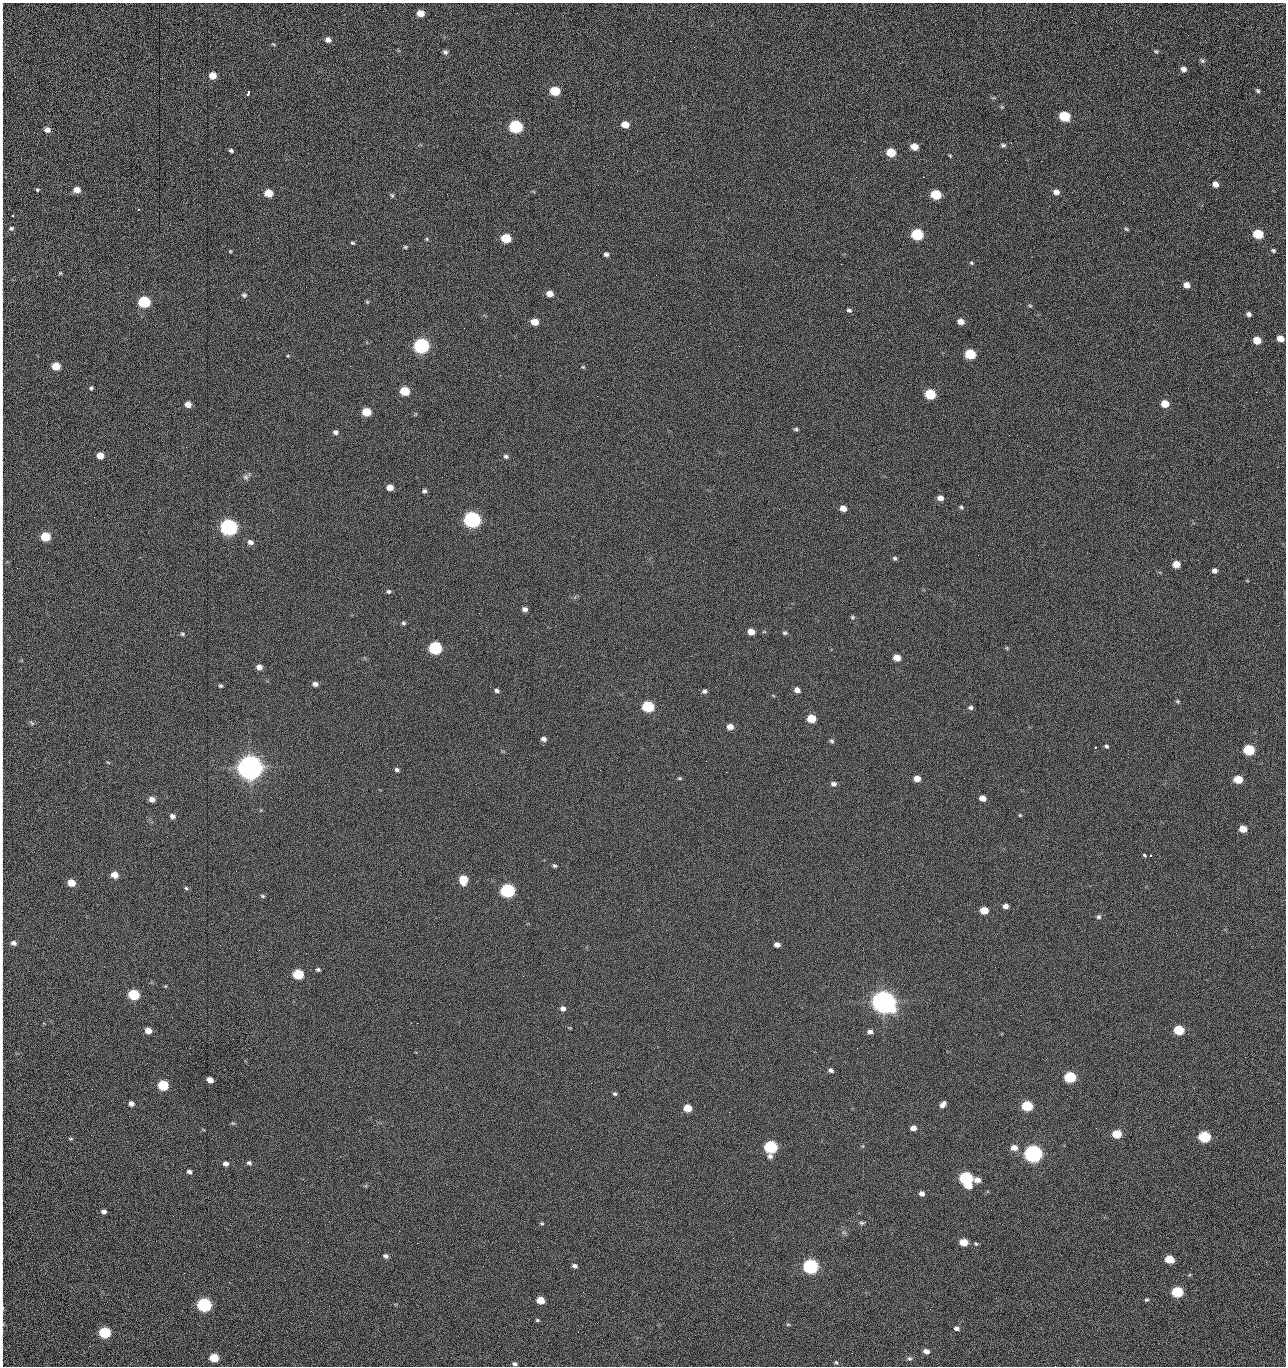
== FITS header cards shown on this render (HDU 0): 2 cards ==
NAXIS1  =                 1284 /fastest changing axis
NAXIS2  =                 1364 /next to fastest changing axis

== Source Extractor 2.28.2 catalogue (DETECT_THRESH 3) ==
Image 1284 x 1364 px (HDU 0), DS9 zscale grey, 1 PNG px = 1 image px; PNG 1288 x 1368 px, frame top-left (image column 1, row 1364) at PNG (2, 3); no overlay
Background 151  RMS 15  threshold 45.1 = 3 sigma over >= 5 px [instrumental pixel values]
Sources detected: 255; all 255 listed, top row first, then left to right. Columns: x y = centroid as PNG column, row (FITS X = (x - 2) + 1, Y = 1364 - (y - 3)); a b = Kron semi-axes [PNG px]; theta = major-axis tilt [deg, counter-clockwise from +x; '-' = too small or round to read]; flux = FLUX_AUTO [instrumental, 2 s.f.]
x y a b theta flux
420 13 6 5 - 1.2e+04
2 16 17 2 90 3.2e+03
1188 35 2 2 - 9.5e+02
328 40 6 6 - 4.7e+03
670 41 2 2 - 1.5e+03
273 44 6 3 -35 9.6e+02
1156 51 7 5 -47 1.6e+03
445 52 7 6 - 2.9e+03
2 55 17 2 90 3.7e+03
1202 61 8 5 -48 2.1e+03
1183 69 6 6 - 4.5e+03
212 75 6 5 - 1.3e+04
555 91 7 6 - 4.1e+04
1258 91 5 4 - 1.9e+03
248 92 5 3 - 3.1e+03
993 98 6 3 18 1.3e+03
1002 107 5 5 - 1.4e+03
1065 116 7 6 - 5.9e+04
2 118 20 2 90 3.6e+03
1179 122 2 2 - 8.0e+02
625 124 6 5 - 1.4e+04
516 126 7 6 - 1.6e+05
47 130 6 5 - 4.9e+03
1003 145 7 5 -2 2.1e+03
914 146 6 5 - 1.2e+04
231 151 6 5 - 2.1e+03
891 152 6 6 - 2.8e+04
950 156 4 3 - 1.1e+03
2 158 13 2 90 2.5e+03
1005 160 3 2 - 9.0e+02
1041 161 3 2 - 1.2e+03
856 177 2 2 - 1.5e+03
923 177 2 2 - 2.0e+04
2 180 7 2 90 1.1e+03
1215 184 6 5 - 6.1e+03
37 190 3 3 - 4.5e+03
76 190 6 5 - 9.9e+03
1056 192 7 6 - 5.8e+03
268 193 6 5 - 1.9e+04
936 194 7 6 - 5.0e+04
392 195 6 5 - 1.5e+03
1123 202 2 2 - 6.5e+02
138 209 4 3 - 6.7e+02
12 215 3 2 - 9.3e+02
2 222 12 2 90 2.4e+03
11 228 5 4 - 1.8e+03
1126 229 6 4 -27 1.5e+03
917 234 7 6 - 1.0e+05
1258 234 7 6 - 4.2e+04
506 238 6 6 - 3.9e+04
427 239 5 4 - 1.1e+03
353 243 5 3 - 1.3e+03
405 247 5 4 - 1.3e+03
1273 250 6 4 -32 1.8e+03
230 251 5 4 - 1.1e+03
606 254 6 5 - 2.6e+03
971 263 6 4 -45 1.4e+03
841 264 2 2 - 1.9e+04
2 270 16 2 89 3.4e+03
60 273 5 4 - 1.0e+03
656 275 2 2 - 3.9e+02
1186 285 6 5 - 7.3e+03
306 287 2 2 - 4.1e+02
549 294 6 5 - 9.2e+03
244 295 7 6 - 2.1e+03
144 302 7 6 - 9.8e+04
367 302 5 4 - 1.3e+03
1030 306 6 5 - 1.4e+03
849 310 7 5 -17 2.2e+03
1249 314 5 5 - 3.5e+03
961 321 6 5 - 7.5e+03
534 322 6 5 - 1.5e+04
849 322 2 2 - 4.4e+02
710 323 2 2 - 2.4e+03
2 329 22 2 90 3.8e+03
1280 338 6 5 - 1.0e+04
1257 340 6 5 - 1.6e+04
421 346 7 6 - 2.9e+05
970 354 7 6 - 5.6e+04
288 356 4 3 - 9.7e+02
56 366 6 5 - 2.4e+04
350 366 2 2 - 1.7e+03
583 367 6 5 - 1.3e+03
91 388 5 4 - 1.6e+03
405 391 6 6 - 3.6e+04
1256 392 3 2 - 1.0e+03
930 394 7 6 - 5.8e+04
188 404 5 5 - 8.2e+03
1165 404 6 5 - 1.8e+04
366 412 6 5 - 2.8e+04
2 422 25 2 90 4.6e+03
796 429 6 4 -1 1.7e+03
335 432 6 5 - 3.5e+03
1009 435 2 2 - 8.0e+02
186 447 2 2 - 2.0e+03
100 455 6 5 - 1.2e+04
506 456 6 5 - 2.5e+03
2 464 17 2 90 2.9e+03
246 477 9 8 - 3.4e+03
85 483 2 2 - 7.1e+02
390 487 6 5 - 9.5e+03
424 491 5 4 - 2.3e+03
940 498 7 5 -15 5.8e+03
961 507 6 5 - 1.7e+03
843 508 6 5 - 8.4e+03
472 520 7 6 - 5.0e+05
229 527 7 6 - 5.3e+05
45 536 6 6 - 4.0e+04
250 542 7 6 - 4.3e+03
2 543 7 2 90 1.2e+03
895 558 6 5 - 2.0e+03
1176 564 6 5 - 1.3e+04
2 570 17 2 90 3.0e+03
1214 571 5 5 - 3.7e+03
2 590 10 2 90 1.8e+03
389 591 6 6 - 2.2e+03
525 609 5 5 - 4.2e+03
852 617 6 5 - 1.6e+03
403 623 6 5 - 1.9e+03
751 632 6 5 - 1.0e+04
785 633 6 5 - 2.0e+03
182 634 6 5 - 1.6e+03
435 648 7 6 - 1.6e+05
1007 648 5 4 - 1.2e+03
897 658 6 5 - 1.3e+04
259 667 5 5 - 6.8e+03
315 684 6 5 - 4.1e+03
221 686 5 4 - 1.6e+03
797 690 6 5 - 6.1e+03
497 691 6 5 - 2.5e+03
705 691 6 5 - 2.6e+03
1178 701 6 5 - 1.4e+03
648 706 7 6 - 9.1e+04
970 708 6 5 - 2.5e+03
811 718 6 5 - 2.7e+04
32 723 8 5 -36 1.9e+03
730 727 6 5 - 7.5e+03
543 739 5 5 - 4.2e+03
832 741 6 5 - 2.1e+03
543 745 2 2 - 2.4e+03
1106 746 6 5 - 1.8e+03
1095 747 3 2 - 9.7e+02
1249 750 6 6 - 7.5e+04
706 761 2 2 - 1.5e+03
108 762 5 3 - 9.1e+02
250 767 9 8 - 2.1e+06
397 770 4 4 - 2.3e+03
726 772 2 2 - 1.8e+03
2 773 19 2 90 3.4e+03
679 778 6 4 0 1.3e+03
917 778 6 5 - 9.8e+03
1238 779 6 5 - 2.4e+04
833 784 7 5 -13 3.3e+03
982 798 6 5 - 7.6e+03
152 799 6 5 - 6.7e+03
1020 815 5 4 - 1.1e+03
172 816 6 5 - 4.1e+03
1243 829 6 5 - 1.5e+04
1144 855 3 3 - 5.8e+03
1150 855 3 3 - 1.5e+03
555 866 6 4 -38 1.8e+03
114 875 6 5 - 1.2e+04
463 879 7 6 - 2.7e+04
2 882 19 2 90 3.2e+03
71 883 6 5 - 1.5e+04
186 888 5 4 - 1.6e+03
508 890 7 6 - 2.4e+05
262 896 6 4 -27 1.4e+03
1006 906 5 4 - 5.3e+03
984 910 6 5 - 1.8e+04
1098 917 6 6 - 2.2e+03
13 943 6 5 - 4.1e+03
777 945 5 4 - 5.7e+03
2 953 20 2 90 3.5e+03
318 969 5 4 - 1.8e+03
298 974 6 6 - 5.9e+04
523 976 2 2 - 1.3e+03
165 986 4 4 - 8.8e+02
134 995 6 6 - 7.3e+04
884 1002 9 7 -19 1.7e+06
563 1008 6 5 - 4.3e+03
411 1023 2 2 - 3.8e+03
2 1025 10 2 90 1.7e+03
148 1030 6 5 - 1.0e+04
1179 1030 6 5 - 4.7e+04
870 1032 6 5 - 3.7e+03
857 1048 2 2 - 9.2e+02
1245 1057 2 2 - 1.1e+03
2 1066 12 2 -87 2.5e+03
831 1070 5 4 - 3.0e+03
1179 1076 2 2 - 1.8e+03
1070 1077 6 6 - 8.7e+04
210 1080 6 5 - 8.5e+03
163 1085 6 6 - 6.3e+04
2 1093 16 2 90 3.0e+03
615 1094 5 4 - 1.9e+03
131 1104 5 5 - 5.1e+03
943 1104 7 5 52 4.6e+03
1027 1106 6 6 - 7.1e+04
687 1108 6 5 - 2.0e+04
729 1112 2 2 - 6.9e+02
232 1123 6 4 -10 1.3e+03
913 1128 5 4 - 6.5e+03
1117 1134 6 5 - 3.1e+04
91 1135 2 2 - 1.5e+03
1204 1137 7 6 - 9.7e+04
71 1139 7 3 0 1.3e+03
771 1147 7 6 - 1.4e+05
1014 1148 7 6 - 7.7e+03
2 1149 10 2 90 1.8e+03
571 1149 2 2 - 6.6e+02
1033 1154 7 6 - 6.3e+05
770 1156 7 6 - 3.7e+03
249 1163 6 5 - 2.4e+03
226 1164 6 5 - 4.3e+03
189 1172 5 4 - 3.1e+03
966 1178 7 6 - 1.5e+05
977 1180 7 5 -15 6.8e+03
968 1185 6 5 - 1.6e+04
922 1193 5 4 - 4.3e+03
2 1211 18 2 90 3.1e+03
104 1212 5 4 - 4.0e+03
280 1219 3 2 - 1.4e+03
542 1223 5 4 - 1.4e+03
862 1223 7 5 -1 1.8e+03
308 1242 2 2 - 1.2e+03
964 1242 6 5 - 1.8e+04
417 1243 2 2 - 3.6e+03
976 1244 6 4 -60 1.3e+03
2 1256 21 2 90 3.9e+03
386 1256 6 5 - 3.0e+03
1169 1259 6 5 - 2.6e+04
575 1266 6 5 - 3.1e+03
811 1266 7 6 - 3.0e+05
2 1284 18 2 90 3.3e+03
1177 1292 6 6 - 7.7e+04
996 1298 2 2 - 1.8e+03
540 1300 6 5 - 1.7e+04
1146 1300 5 4 - 1.5e+03
204 1305 7 6 - 2.3e+05
2 1308 20 3 90 4.2e+03
622 1311 2 2 - 5.7e+02
537 1320 4 4 - 1.3e+03
2 1322 16 3 -86 3.2e+03
788 1324 6 4 0 1.2e+03
957 1328 6 4 -6 3.5e+03
105 1332 6 6 - 9.0e+04
578 1332 2 2 - 2.4e+03
926 1351 6 5 - 6.5e+03
214 1358 6 5 - 2.9e+04
909 1358 7 6 - 2.3e+03
836 1362 6 4 -52 1.4e+03
2 1363 7 2 90 8.0e+02
514 1364 5 3 - 2.3e+03
1055 1366 2 2 - 1.3e+03
At the frame edge (FLAGS 8, measured only in part): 28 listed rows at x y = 2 16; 2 55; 2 118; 2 158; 2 180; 2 222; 11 228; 2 270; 2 329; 2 422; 2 464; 2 543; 2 570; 2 590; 2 773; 2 882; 2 953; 2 1025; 2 1066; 2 1093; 2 1149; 2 1211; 2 1256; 2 1284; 2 1308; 2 1322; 2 1363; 1055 1366

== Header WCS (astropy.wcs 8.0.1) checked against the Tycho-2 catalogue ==
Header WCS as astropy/WCSLIB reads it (CRVAL/CRPIX/CD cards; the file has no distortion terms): RA---TAN/DEC--TAN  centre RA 15:41:40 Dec +51:59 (235.42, +51.99 deg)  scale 1.26 arcsec/px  FOV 26.9' x 28.5'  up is +92 deg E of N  parity flipped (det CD > 0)
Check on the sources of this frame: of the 60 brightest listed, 10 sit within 2.0 arcsec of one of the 11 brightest Tycho-2 stars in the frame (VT <= 12.29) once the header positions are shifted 0.59 arcsec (0.40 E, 0.44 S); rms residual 1.05 arcsec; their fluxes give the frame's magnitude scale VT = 25.20 - 2.5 log10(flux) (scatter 0.07 mag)
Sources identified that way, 10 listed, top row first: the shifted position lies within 2.0 arcsec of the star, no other Tycho-2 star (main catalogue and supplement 1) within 4.0 arcsec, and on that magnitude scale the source's flux lands within +1.5 / -3 mag of the star's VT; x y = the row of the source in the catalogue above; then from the Tycho-2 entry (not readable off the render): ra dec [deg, ICRS J2000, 3 dp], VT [Tycho-2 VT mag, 2 dp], TYC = Tycho-2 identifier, HIP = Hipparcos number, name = IAU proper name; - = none
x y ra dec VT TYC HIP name
421 346 235.614 +52.064 11.61 3489-1132-1 - -
472 520 235.514 +52.049 11.19 3489-1407-1 - -
229 527 235.515 +52.133 11.12 3489-1380-1 - -
250 767 235.378 +52.130 9.31 3489-1322-1 76850 -
508 890 235.303 +52.042 11.52 3489-958-1 - -
884 1002 235.232 +51.912 9.59 3489-824-1 - -
1033 1154 235.143 +51.862 10.97 3489-1016-1 - -
966 1178 235.131 +51.886 12.29 3489-908-1 - -
811 1266 235.084 +51.941 11.45 3489-1346-1 - -
204 1305 235.075 +52.152 11.74 3489-912-1 - -